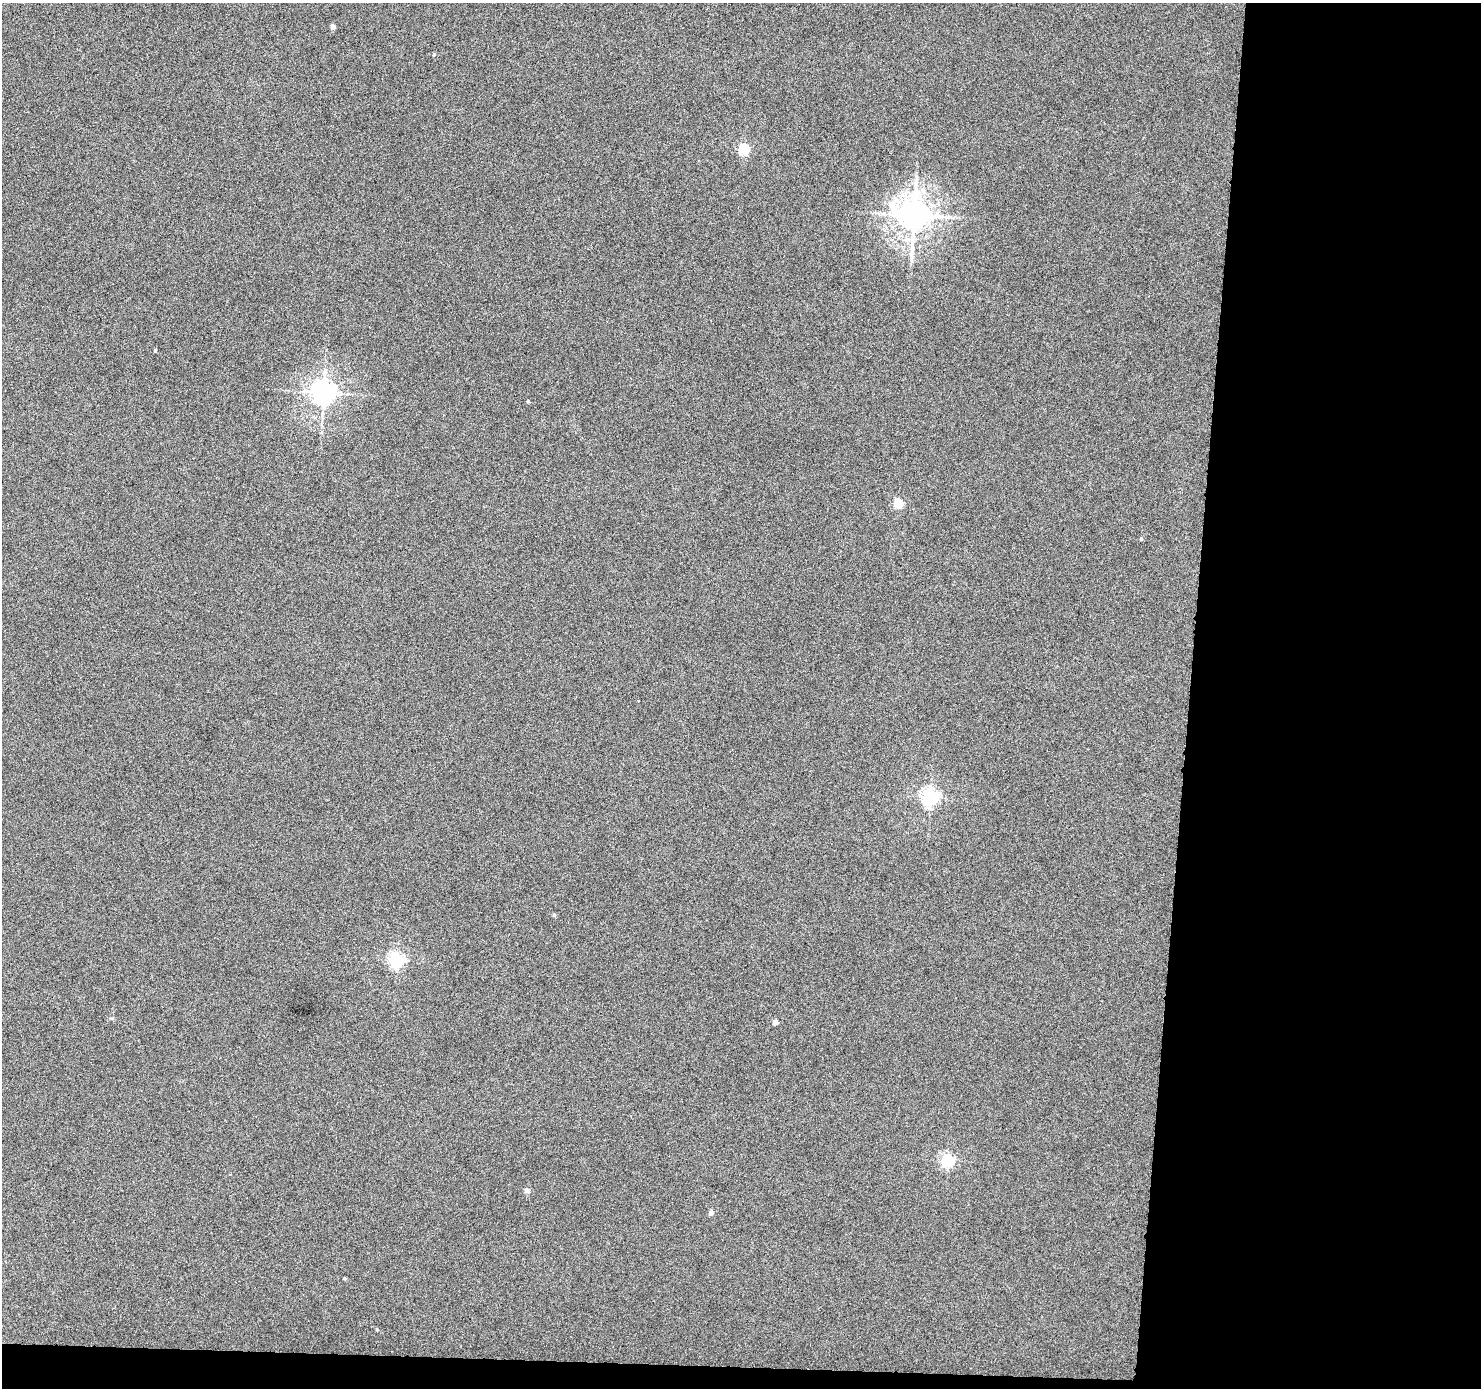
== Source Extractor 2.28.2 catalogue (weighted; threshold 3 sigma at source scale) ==
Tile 9 of 3 x 3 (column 3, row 3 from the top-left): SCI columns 2958-4436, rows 99-1484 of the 4438 x 4453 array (HDU 1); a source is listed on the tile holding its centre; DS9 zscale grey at full resolution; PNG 1483 x 1390 px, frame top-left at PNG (2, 3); no overlay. Shown black and unused: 21% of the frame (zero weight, under 4 of 8 exposures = <1% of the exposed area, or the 3 px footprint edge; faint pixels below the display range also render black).
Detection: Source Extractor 2.28.2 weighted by HDU 2 'WHT'; one run over the whole footprint, this tile lists its part. Background 7.24e-04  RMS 0.0037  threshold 0.0153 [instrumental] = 3 sigma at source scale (4.09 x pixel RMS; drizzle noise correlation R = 1.36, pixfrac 0.8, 0.05/0.05 arcsec/px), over >= 5 px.
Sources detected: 18; all 18 listed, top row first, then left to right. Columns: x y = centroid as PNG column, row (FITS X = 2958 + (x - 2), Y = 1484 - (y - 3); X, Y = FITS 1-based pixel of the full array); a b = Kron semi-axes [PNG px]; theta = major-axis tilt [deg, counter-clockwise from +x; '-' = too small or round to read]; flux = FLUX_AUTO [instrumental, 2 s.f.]
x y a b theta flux
333 27 4 4 - 1.9
434 55 4 4 - 0.38
744 149 5 5 - 34
914 215 10 9 - 690
155 350 3 3 - 0.54
323 393 7 7 - 340
528 401 4 3 - 0.39
898 503 5 5 - 18
1141 539 5 3 - 0.33
930 797 6 6 - 120
554 915 4 4 - 0.45
397 960 6 6 - 84
775 1022 4 4 - 2.3
948 1161 6 5 - 64
527 1190 5 4 - 1.9
711 1212 5 4 - 1.5
345 1278 4 3 - 0.38
377 1329 4 3 - 0.37